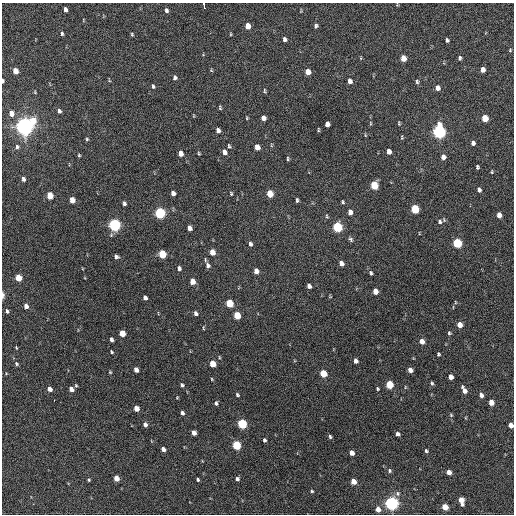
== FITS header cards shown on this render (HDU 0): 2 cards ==
NAXIS1  =                  512 / Axis length
NAXIS2  =                  512 / Axis length

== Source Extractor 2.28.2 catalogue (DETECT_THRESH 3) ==
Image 512 x 512 px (HDU 0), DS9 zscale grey, 1 PNG px = 1 image px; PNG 516 x 516 px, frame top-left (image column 1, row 512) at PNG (2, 3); no overlay
Background 532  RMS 15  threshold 45.3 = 3 sigma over >= 5 px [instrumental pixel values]
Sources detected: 158; all 158 listed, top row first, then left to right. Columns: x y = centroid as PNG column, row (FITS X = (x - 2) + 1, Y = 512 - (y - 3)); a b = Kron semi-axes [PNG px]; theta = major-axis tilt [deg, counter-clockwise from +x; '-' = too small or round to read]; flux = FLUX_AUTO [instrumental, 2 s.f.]
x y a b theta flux
204 5 6 3 -81 10000
65 9 5 3 - 3400
166 10 6 4 -81 2800
248 26 5 4 - 12000
316 26 5 4 - 2100
62 33 4 3 - 1400
132 34 4 3 - 1200
231 34 5 3 - 900
284 39 4 4 - 3100
447 40 4 4 - 2100
510 50 5 4 - 1100
361 58 4 3 - 730
403 58 5 4 - 14000
460 58 5 4 - 1900
211 70 5 4 - 930
483 70 5 4 - 6200
15 71 5 4 - 12000
308 72 5 4 - 9500
175 78 6 5 - 2500
3 81 4 2 - 2000
350 81 5 4 - 4400
417 82 6 5 - 1700
153 86 5 4 - 1900
438 88 5 4 - 5500
264 91 5 3 - 1400
35 92 5 3 - 900
220 108 5 3 - 1200
59 111 5 4 - 2600
11 113 6 5 - 7100
247 118 3 3 - 1000
263 118 5 4 - 5600
485 118 5 5 - 23000
32 121 8 6 -85 20000
370 123 5 3 - 970
399 123 6 3 -83 1000
327 124 5 4 - 6900
24 126 6 5 - 800000
218 130 5 4 - 4500
318 130 5 2 - 1000
439 132 7 5 -88 290000
365 135 5 3 - 930
402 138 6 4 -86 1100
87 139 5 4 - 1200
473 143 5 4 - 3400
229 146 5 4 - 1500
17 147 5 5 - 2100
257 147 5 4 - 9200
225 152 6 4 -79 4500
389 152 5 4 - 6400
181 153 5 4 - 7800
199 153 4 3 - 1100
79 155 4 3 - 1100
443 157 5 5 - 5100
287 159 5 3 - 1400
477 167 4 3 - 1700
492 172 4 4 - 1100
23 179 4 3 - 2700
374 185 6 5 - 32000
479 190 5 4 - 3000
173 193 5 4 - 4400
231 193 4 3 - 1100
270 194 5 5 - 19000
50 196 5 4 - 21000
72 200 5 4 - 11000
297 200 5 3 - 1700
343 202 4 3 - 1300
124 203 4 3 - 2500
415 209 5 5 - 49000
350 212 5 4 - 5400
160 213 6 5 - 130000
499 215 5 4 - 7100
327 216 6 4 -71 1100
440 222 7 6 - 2700
114 225 6 5 - 220000
337 227 6 5 - 87000
190 228 5 4 - 4600
351 239 6 5 - 2000
457 243 5 5 - 72000
250 244 6 4 -77 2600
212 252 5 4 - 11000
162 254 5 5 - 37000
116 256 5 4 - 2700
205 260 6 3 -85 1200
341 263 5 4 - 5400
208 265 6 5 - 3000
179 268 5 4 - 2600
256 271 5 4 - 6500
371 273 5 4 - 1700
18 278 5 4 - 19000
192 281 5 4 - 9300
309 286 5 4 - 4100
375 291 5 4 - 9200
3 295 8 4 -89 2900
145 298 5 4 - 4200
455 302 5 3 - 870
229 303 5 5 - 39000
26 306 5 4 - 5600
7 311 5 3 - 1900
196 313 5 4 - 3300
237 315 5 4 - 27000
459 325 5 4 - 9100
203 328 5 3 - 930
122 333 5 4 - 18000
449 333 5 4 - 1400
111 340 4 3 - 2700
422 341 5 4 - 8400
16 348 4 3 - 910
111 352 4 3 - 1400
438 354 4 3 - 1400
219 357 5 3 - 970
356 361 5 4 - 3600
16 364 5 4 - 1600
212 364 5 4 - 18000
136 370 5 4 - 6000
410 370 5 4 - 6900
110 372 4 4 - 990
323 373 5 4 - 27000
451 377 4 4 - 6900
212 379 4 3 - 790
432 383 4 3 - 1500
76 385 4 3 - 1200
182 385 5 4 - 2000
389 385 5 5 - 40000
50 389 4 4 - 6300
71 389 5 4 - 7400
377 389 3 3 - 1200
464 390 7 4 -62 6800
237 395 4 3 - 1600
481 395 5 4 - 4800
54 400 2 2 - 3600
491 402 5 4 - 11000
216 403 4 4 - 2100
136 408 5 4 - 11000
182 413 4 3 - 2600
451 415 5 4 - 1200
145 424 4 4 - 4200
242 424 5 5 - 79000
511 425 5 4 - 7700
194 433 5 4 - 6100
398 434 4 4 - 3500
330 437 5 3 - 1600
264 440 4 3 - 2100
236 445 5 4 - 59000
163 449 4 4 - 4900
426 451 4 4 - 1600
352 453 4 4 - 7300
389 471 5 5 - 1600
449 472 4 4 - 8100
116 478 5 4 - 10000
237 479 5 4 - 2400
89 480 3 3 - 1100
198 480 4 3 - 1600
353 481 5 4 - 12000
312 491 4 3 - 1300
461 501 7 4 -74 13000
391 503 5 5 - 330000
445 507 5 4 - 18000
378 509 5 4 - 9700
At the frame edge (FLAGS 8, measured only in part): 4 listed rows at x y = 204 5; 3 81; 3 295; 511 425